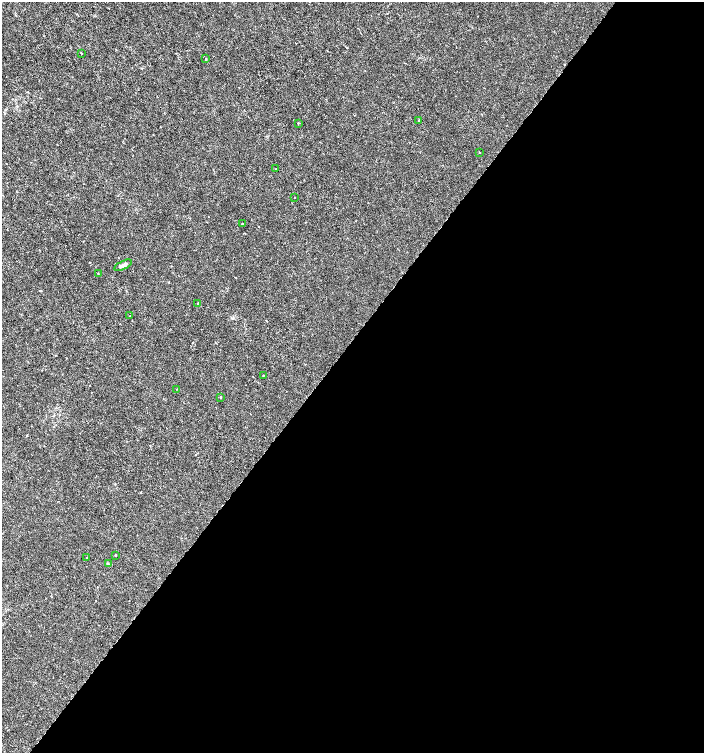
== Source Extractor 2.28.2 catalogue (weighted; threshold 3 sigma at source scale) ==
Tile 12 of 4 x 4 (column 4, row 3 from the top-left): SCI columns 4387-5790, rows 1507-3007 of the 6029 x 6009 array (HDU 1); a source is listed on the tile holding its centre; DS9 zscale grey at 2 x 2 block average (1 PNG px = mean of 2 x 2 image px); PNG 706 x 755 px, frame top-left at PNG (2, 2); each listed source drawn as its Kron ellipse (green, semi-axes under 4 px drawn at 4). Shown black and unused: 54% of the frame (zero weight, under 3 of 6 exposures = <1% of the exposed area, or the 3 px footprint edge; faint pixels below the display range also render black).
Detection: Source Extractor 2.28.2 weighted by HDU 2 'WHT'; one run over the whole footprint, this tile lists its part. Background 3.95e-05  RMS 0.001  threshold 0.00426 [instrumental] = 3 sigma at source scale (4.09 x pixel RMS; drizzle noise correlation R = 1.36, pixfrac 0.8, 0.0396/0.0396 arcsec/px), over >= 5 px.
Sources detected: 19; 1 cosmic-ray / hot-pixel residue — neither listed nor drawn; the other 18 listed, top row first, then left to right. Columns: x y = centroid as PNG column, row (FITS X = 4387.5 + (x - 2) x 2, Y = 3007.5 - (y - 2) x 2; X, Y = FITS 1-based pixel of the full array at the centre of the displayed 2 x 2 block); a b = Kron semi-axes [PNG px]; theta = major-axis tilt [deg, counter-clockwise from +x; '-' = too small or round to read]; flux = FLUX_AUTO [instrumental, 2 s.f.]
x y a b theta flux
81 53 3 2 - 0.13
206 59 2 2 - 0.26
419 120 3 2 - 0.097
298 123 2 2 - 0.15
480 152 2 2 - 0.1
276 169 3 2 - 0.14
294 198 2 2 - 0.086
242 224 2 2 - 0.22
123 265 10 3 25 0.91
98 274 2 2 - 0.15
198 303 2 2 - 0.35
129 316 2 2 - 0.099
263 375 2 2 - 0.12
177 389 2 2 - 0.071
221 397 2 2 - 0.26
115 555 2 2 - 0.31
87 557 2 2 - 0.11
108 564 4 3 - 0.26
Diffuse or blended objects may show on this block-average render without a row.